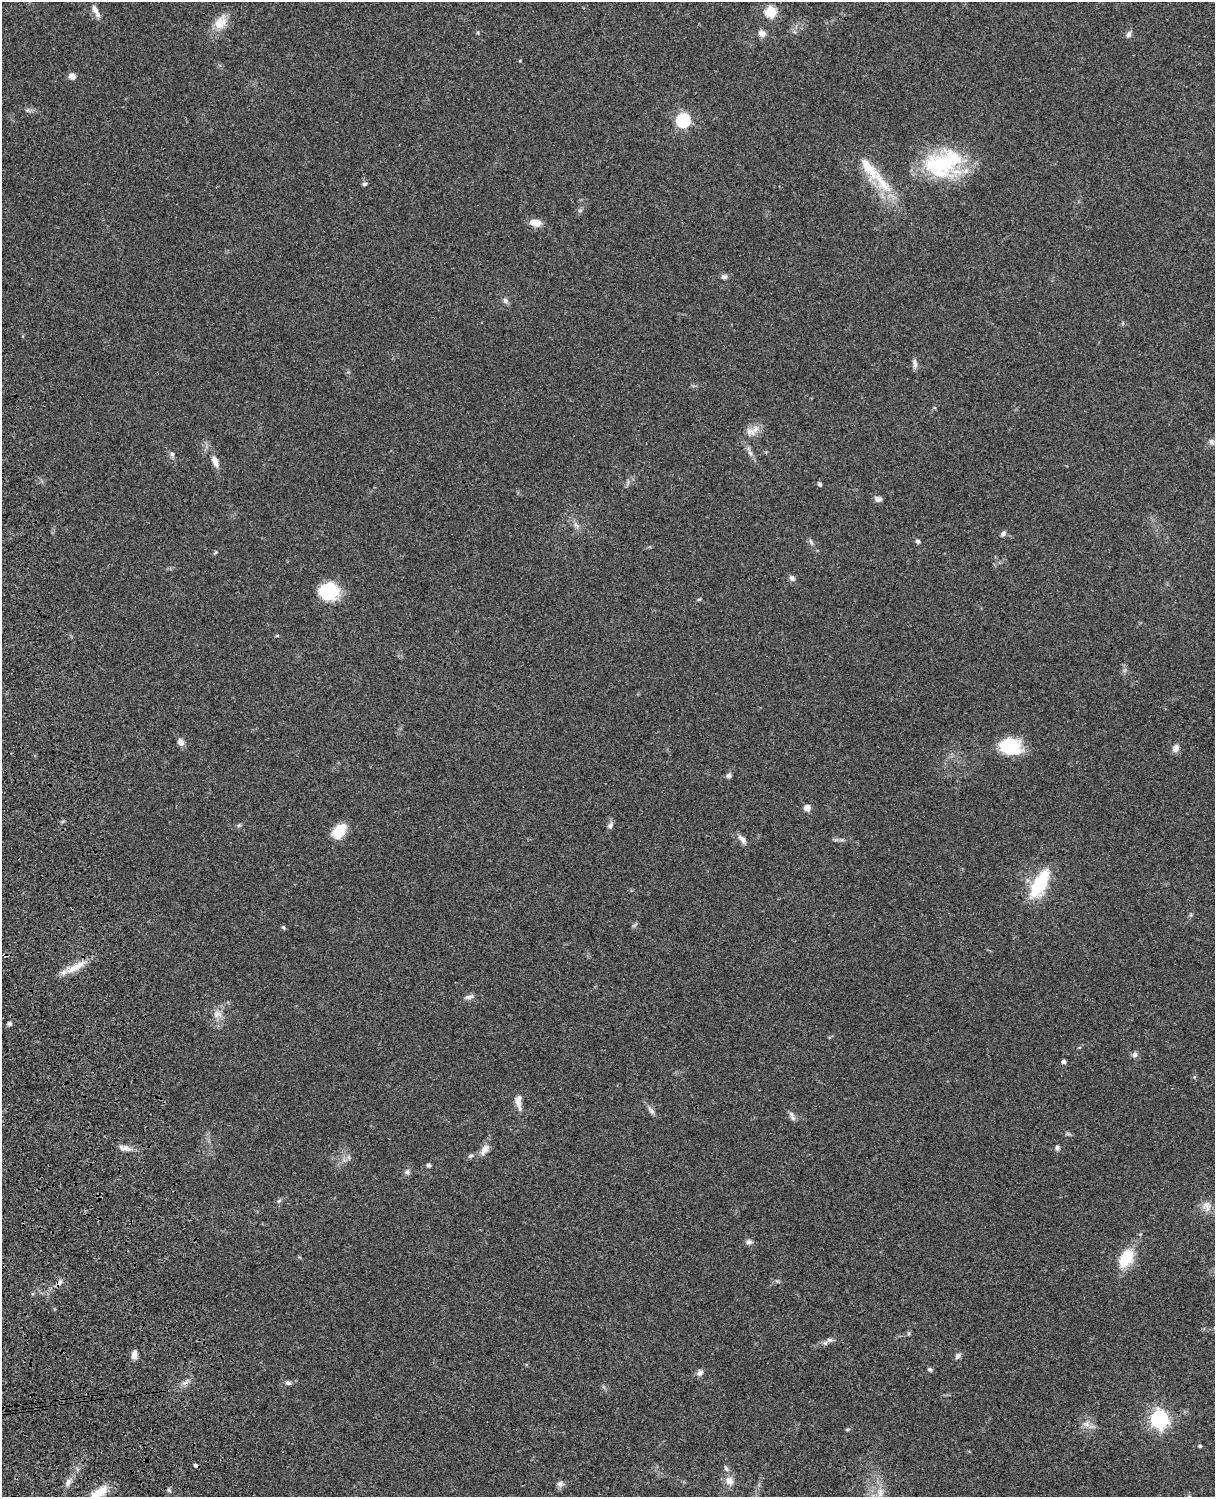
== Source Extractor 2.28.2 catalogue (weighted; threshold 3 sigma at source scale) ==
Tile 7 of 4 x 3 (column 3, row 2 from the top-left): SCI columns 2545-3757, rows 1773-3267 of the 5088 x 4927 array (HDU 1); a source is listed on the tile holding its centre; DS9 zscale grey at full resolution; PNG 1217 x 1499 px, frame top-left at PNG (2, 2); no overlay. Shown black and unused: <1% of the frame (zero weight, under 3 of 4 exposures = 6% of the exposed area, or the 3 px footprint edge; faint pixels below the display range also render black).
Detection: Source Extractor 2.28.2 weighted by HDU 2 'WHT'; one run over the whole footprint, this tile lists its part. Background 0.0771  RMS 0.0058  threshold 0.0259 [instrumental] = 3 sigma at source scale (4.5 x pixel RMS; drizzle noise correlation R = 1.50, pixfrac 1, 0.05/0.05 arcsec/px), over >= 5 px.
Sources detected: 85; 1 cosmic-ray / hot-pixel residue — not listed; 1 inside a brighter listed object's ellipse — not listed separately; the other 83 listed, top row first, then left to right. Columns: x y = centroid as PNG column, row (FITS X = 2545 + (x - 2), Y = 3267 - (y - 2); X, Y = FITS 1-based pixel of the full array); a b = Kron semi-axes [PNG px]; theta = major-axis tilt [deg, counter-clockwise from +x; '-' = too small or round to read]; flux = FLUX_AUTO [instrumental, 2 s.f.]
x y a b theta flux
96 11 18 6 -62 3.4
771 12 6 6 - 42
220 22 22 14 54 8.8
478 33 6 4 -79 0.65
762 33 10 8 -22 2.8
1129 34 9 6 77 2
72 76 8 6 -19 2.8
28 110 7 4 -1 1.1
683 120 6 6 - 87
943 163 49 32 17 52
869 168 43 16 -55 19
364 184 6 4 16 0.95
580 210 6 4 2 0.95
535 223 14 8 -6 5.7
724 277 8 6 10 1.7
506 301 9 7 -46 1.7
915 364 12 6 -85 2.3
750 432 13 12 - 4.8
1211 441 8 7 - 2
750 453 9 4 -54 1.8
172 454 6 6 - 1.3
215 461 16 7 -69 3.9
819 484 5 4 - 0.95
878 499 8 6 -11 2.2
576 525 10 5 -45 2
1003 533 7 5 46 1.6
918 541 5 5 - 1.3
811 542 10 4 -57 1.2
215 552 6 3 45 0.68
792 578 9 7 -51 1.7
329 591 21 18 1 22
699 599 6 3 19 0.63
181 742 8 7 - 3.4
1010 746 22 16 -10 26
1176 748 11 8 72 2.7
729 775 7 6 - 1.6
807 808 5 5 - 5.2
239 825 6 4 43 0.87
610 825 9 7 59 1.8
339 831 18 11 48 12
742 839 15 6 -49 3
842 840 6 4 1 1
1040 884 23 10 62 43
283 927 6 5 - 0.81
5 955 6 3 -12 1.1
76 967 31 9 30 9.4
469 997 14 5 15 2.1
218 1014 13 9 10 4.2
9 1024 6 5 - 1.3
1135 1054 8 6 64 1.8
1064 1061 4 4 - 1.8
519 1104 20 7 -72 4.1
651 1110 13 5 -48 2.2
793 1118 10 6 -39 1.9
125 1148 19 6 -12 3.6
1057 1148 5 5 - 1.9
484 1149 18 9 58 4.1
470 1156 7 5 16 1.2
349 1157 7 4 -89 1.1
428 1165 5 5 - 1.2
407 1172 7 7 - 1.6
279 1201 6 5 - 1.1
1207 1206 15 12 -83 5
749 1242 8 6 6 1.8
1126 1258 23 14 60 17
59 1283 12 6 45 2.6
829 1340 9 6 -2 1.9
134 1354 10 6 87 3.6
958 1356 8 6 50 1.7
929 1369 5 5 - 1.1
700 1372 9 7 51 2.1
288 1383 8 6 -9 1.4
1159 1419 7 7 - 230
1086 1424 11 7 -26 3.2
848 1429 6 4 18 0.69
1200 1446 4 3 - 0.86
196 1465 4 3 - 4.1
726 1469 8 5 -50 1.4
729 1481 12 10 -64 4.7
68 1483 11 7 75 2.6
560 1484 10 8 -4 2.1
880 1492 14 10 86 6.1
98 1493 24 10 38 11
Overlapping masked pixels (flux is a lower limit): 3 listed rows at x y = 5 955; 59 1283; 196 1465
Isophote crosses this tile's border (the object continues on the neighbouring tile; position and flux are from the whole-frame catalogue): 1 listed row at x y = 98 1493